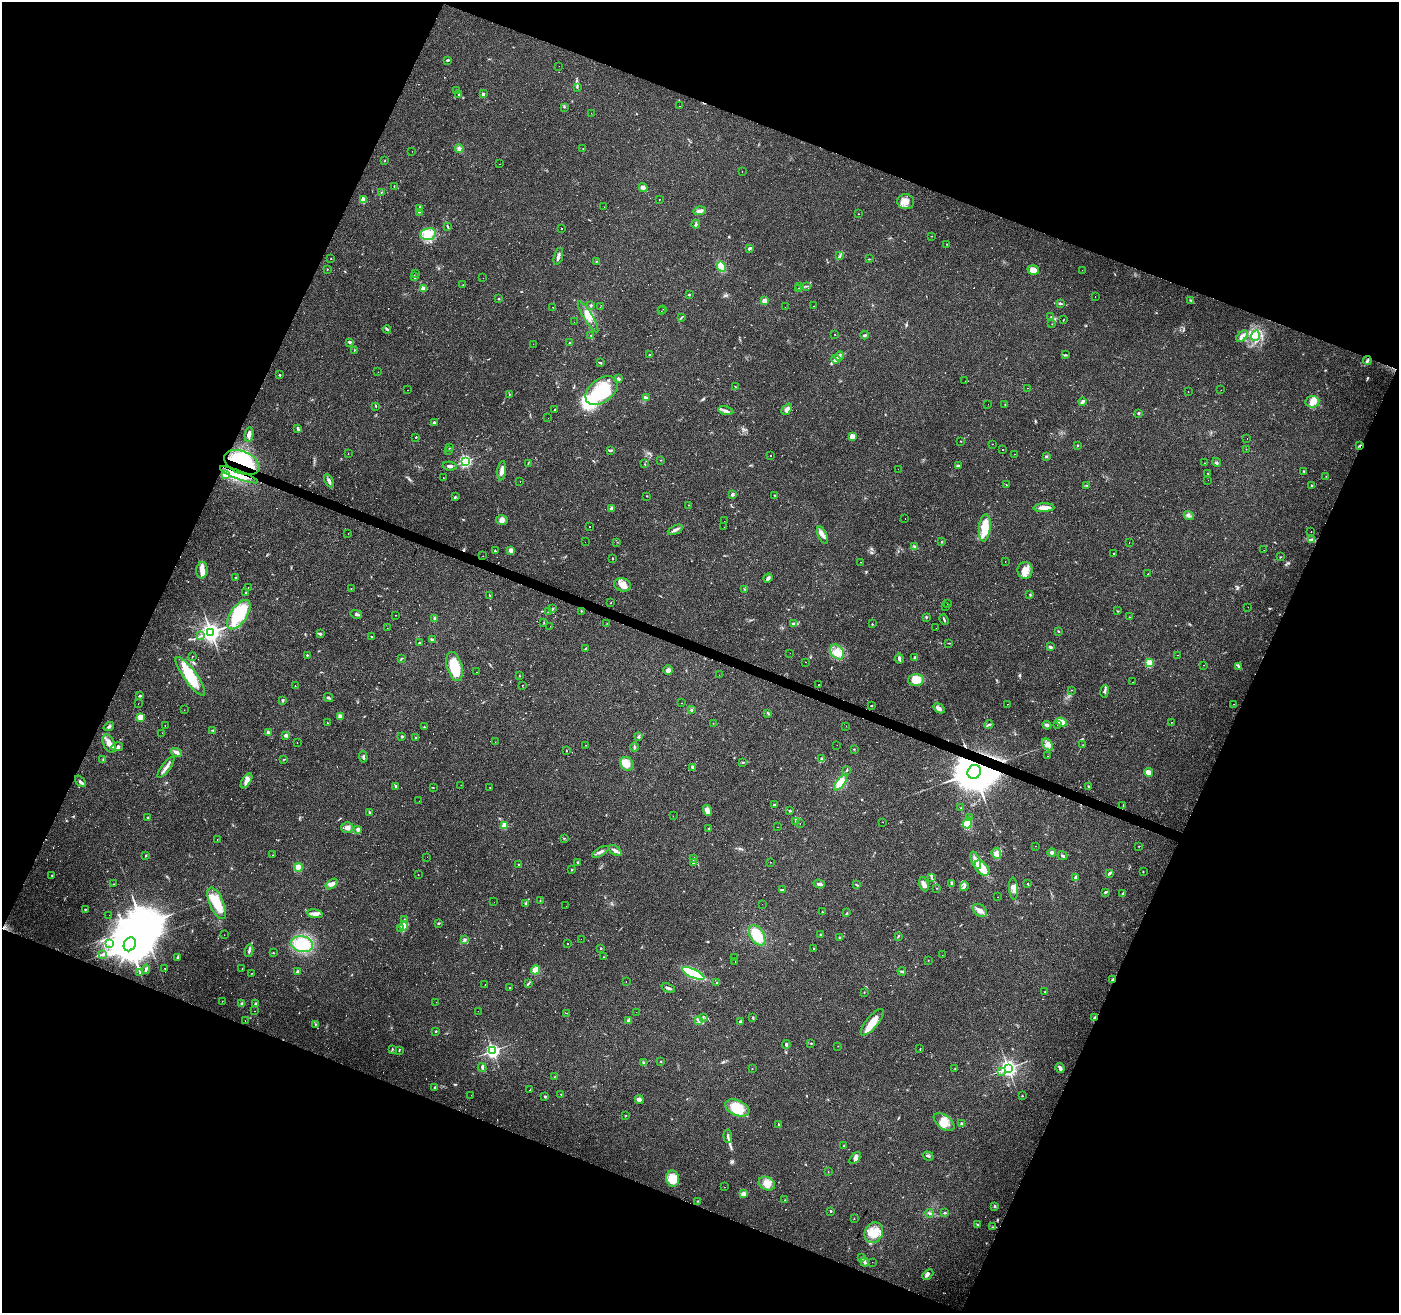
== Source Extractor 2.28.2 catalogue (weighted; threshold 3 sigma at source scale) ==
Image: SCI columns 1-5586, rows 204-5445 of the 5588 x 5714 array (HDU 1 of 3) = the unmasked area's bounding box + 8 px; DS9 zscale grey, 4 x 4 block average (1 PNG px = mean of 4 x 4 image px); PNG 1401 x 1315 px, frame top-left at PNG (2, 2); each listed source drawn as its Kron ellipse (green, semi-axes under 4 px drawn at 4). Shown black and unused: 43% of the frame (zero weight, under 2 of 3 exposures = <1% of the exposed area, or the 3 px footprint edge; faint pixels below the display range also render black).
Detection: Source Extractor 2.28.2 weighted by HDU 2 'WHT'. Background 0.0359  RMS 0.0044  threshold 0.0198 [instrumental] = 3 sigma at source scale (4.5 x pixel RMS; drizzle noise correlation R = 1.50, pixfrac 1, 0.0396/0.0396 arcsec/px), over >= 5 px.
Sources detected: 733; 3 too faint to see at this stretch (4 x 4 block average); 3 inside a brighter object's white glare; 109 cosmic-ray / hot-pixel residue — neither listed nor drawn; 7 coinciding with a brighter row at this scale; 24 inside a brighter listed object's ellipse — not listed separately; of the other 587, all 500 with FLUX_AUTO >= 0.671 (the completeness limit of this list) listed and drawn (87 fainter detections not listed), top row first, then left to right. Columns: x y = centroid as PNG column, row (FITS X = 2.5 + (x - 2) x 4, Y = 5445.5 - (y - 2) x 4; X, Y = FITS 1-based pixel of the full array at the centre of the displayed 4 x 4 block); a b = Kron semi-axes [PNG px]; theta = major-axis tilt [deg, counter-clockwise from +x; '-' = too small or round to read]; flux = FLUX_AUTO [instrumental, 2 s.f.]
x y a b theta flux
448 60 3 2 - 4.6
559 66 2 2 - 1.7
577 87 3 2 - 1.8
456 90 2 2 - 1.1
458 94 2 2 - 1.6
483 94 3 2 - 3.8
679 106 2 2 - 1
564 107 2 2 - 1.4
591 113 2 2 - 2.9
583 148 2 2 - 1.1
459 149 4 3 - 7.3
412 151 2 2 - 0.94
385 161 3 2 - 1.2
499 164 2 2 - 2.4
742 172 2 2 - 8.6
394 187 2 2 - 0.98
643 187 4 3 - 6.5
381 192 2 2 - 1.3
659 199 2 2 - 2
363 200 3 3 - 18
906 202 8 7 - 20
604 207 2 2 - 0.7
419 209 2 2 - 1.3
699 211 6 3 7 10
420 212 3 2 - 1.9
858 214 2 2 - 0.69
696 224 4 2 - 2.8
447 226 2 2 - 1.6
562 228 2 2 - 0.96
428 234 8 6 8 25
931 236 2 2 - 0.71
947 244 2 2 - 0.96
749 248 3 2 - 4.8
558 256 9 2 74 9.1
840 256 4 2 - 2.9
331 258 2 2 - 0.85
869 259 3 2 - 1.2
596 261 3 2 - 1.3
721 267 5 4 - 33
327 269 2 2 - 0.93
1033 270 6 4 -18 26
1082 270 2 2 - 0.97
416 273 2 2 - 2.6
414 277 3 2 - 3.7
483 278 2 2 - 0.76
463 285 2 2 - 0.94
806 286 2 2 - 0.81
800 287 2 2 - 1.1
798 288 2 2 - 1.4
423 289 2 2 - 42
689 295 3 2 - 1.7
1095 297 2 2 - 1.3
499 299 2 2 - 1.8
764 301 2 2 - 30
1191 301 3 2 - 2.1
1061 303 4 2 - 3.1
591 305 2 2 - 2.5
814 306 2 2 - 0.82
553 307 2 2 - 3.4
600 307 2 2 - 1.5
785 307 2 2 - 1
663 309 2 2 - 2
661 311 2 2 - 0.68
1051 316 2 2 - 1.7
588 317 18 4 -58 24
681 318 3 2 - 1.8
1063 319 3 2 - 0.92
574 322 2 2 - 1.1
1052 324 2 2 - 0.7
387 329 4 2 - 3.5
835 334 2 2 - 3
865 335 4 2 - 3.6
591 336 3 2 - 1.3
1242 336 7 3 47 11
1255 336 5 4 - 11
349 342 3 2 - 2.8
569 343 2 2 - 0.74
533 344 2 2 - 1
354 350 2 2 - 1.2
649 355 2 2 - 1.3
1065 355 4 2 - 2.8
839 356 5 2 - 5.7
836 359 4 4 - 7.1
1367 360 4 2 - 3.8
600 363 3 2 - 2.2
378 372 2 2 - 0.75
279 375 2 2 - 2.2
618 379 3 3 - 4.3
965 381 2 2 - 1.2
736 387 3 2 - 1.6
1028 388 2 2 - 2.1
407 390 2 2 - 0.77
1221 390 2 2 - 0.74
601 391 18 12 37 140
1188 391 2 2 - 3.6
509 394 2 2 - 1.2
647 398 4 2 - 2.6
1082 402 4 2 - 6.6
1312 402 7 5 8 16
988 404 2 2 - 1.2
1005 404 2 2 - 1.1
376 406 3 2 - 1.4
555 409 3 2 - 2
787 409 6 4 48 8.8
726 411 8 2 -11 6.8
1138 413 3 2 - 2.9
548 418 2 2 - 0.73
434 423 4 3 - 3.9
298 428 3 3 - 4.2
249 434 7 4 79 12
852 436 2 2 - 45
416 437 2 2 - 3.7
1247 438 2 2 - 0.92
961 441 2 2 - 0.91
992 444 2 2 - 3
1077 445 2 2 - 2
1359 446 3 2 - 2.5
449 448 2 2 - 2.1
1246 449 2 2 - 0.68
449 450 2 2 - 2.4
611 450 3 2 - 2.5
1002 450 2 2 - 1.6
348 454 2 2 - 1.6
1014 454 2 2 - 1.6
770 456 2 2 - 5.1
1046 456 2 2 - 1.8
661 460 2 2 - 0.86
465 461 2 2 - 440
1216 462 4 2 - 3.6
242 463 18 11 -23 190
528 463 3 2 - 1
1205 463 2 2 - 0.9
645 464 2 2 - 0.95
450 466 7 3 -12 6.3
958 466 4 3 - 4.1
898 469 2 2 - 14
502 471 10 3 83 15
1304 471 2 2 - 1.6
1208 473 2 2 - 1.6
225 475 3 3 - 7.7
239 475 20 3 -21 33
1326 476 2 2 - 0.72
443 478 2 2 - 2.9
1208 480 2 2 - 4.6
329 481 7 3 -64 8.1
520 481 2 2 - 0.68
1006 485 2 2 - 0.71
1087 485 2 2 - 1.1
1312 486 2 2 - 6.6
732 494 2 2 - 13
774 495 2 2 - 1
647 496 2 2 - 1.1
455 497 3 2 - 1.9
689 505 2 2 - 1.3
611 508 2 2 - 22
1044 508 10 3 3 19
1189 515 5 3 - 5.6
905 519 2 2 - 22
502 520 6 4 -14 9.3
724 521 2 2 - 1.4
589 527 2 2 - 4.1
724 527 2 2 - 2.5
985 528 14 6 84 55
675 530 8 3 26 7.5
1311 532 2 2 - 2.1
348 534 2 2 - 1.1
823 535 9 4 -65 11
1311 540 2 2 - 2.6
585 542 2 2 - 0.78
617 542 2 2 - 0.67
942 542 2 2 - 1.7
1129 542 2 2 - 3.1
915 546 3 2 - 2.3
511 550 2 2 - 25
1264 550 2 2 - 3.6
495 551 2 2 - 2.2
1114 554 2 2 - 4.2
483 556 2 2 - 14
1280 557 2 2 - 1.1
613 558 2 2 - 1.9
860 562 2 2 - 1.5
1005 562 2 2 - 1.2
202 570 8 5 87 17
1025 570 8 7 - 22
1147 574 2 2 - 1.8
235 578 2 2 - 4.9
768 578 5 3 - 6.5
622 585 9 6 -14 21
248 587 2 2 - 3.6
351 588 2 2 - 0.93
744 589 2 2 - 1
245 593 3 2 - 1.3
1030 594 3 2 - 1.5
490 595 3 2 - 1.8
610 603 2 2 - 1.1
947 603 2 2 - 0.88
946 606 2 2 - 2.3
1248 607 2 2 - 1.2
553 608 2 2 - 1.1
581 611 2 2 - 1.2
1118 611 2 2 - 1.5
548 612 2 2 - 1.5
356 614 6 2 -16 6.3
239 615 17 8 55 140
395 615 2 2 - 0.76
926 617 2 2 - 1.6
1129 617 2 2 - 0.83
435 618 2 2 - 17
944 620 5 2 - 3.4
544 622 2 2 - 1.4
607 623 2 2 - 0.79
794 624 4 2 - 7.8
872 624 2 2 - 1.6
550 626 2 2 - 1.2
387 628 2 2 - 2.2
936 628 2 2 - 1.4
1058 631 2 2 - 2.1
211 632 3 3 - 1600
320 634 3 2 - 3.4
201 636 2 2 - 1.5
371 636 2 2 - 1.3
432 640 4 2 - 3.9
420 643 3 2 - 3
949 643 2 2 - 0.7
1050 647 3 2 - 6.4
585 649 2 2 - 1.4
837 652 8 6 -54 23
790 653 2 2 - 1.9
307 655 2 2 - 3.4
1178 655 2 2 - 0.75
192 656 2 2 - 1
915 657 3 2 - 3
401 659 3 2 - 1.7
899 659 5 2 - 6.4
806 662 2 2 - 0.68
1149 663 2 2 - 110
1203 665 2 2 - 0.72
454 667 15 7 -75 80
1239 667 4 3 - 3.5
668 670 5 4 - 6.8
476 672 2 2 - 0.86
719 675 2 2 - 4.3
190 676 23 6 -54 93
519 676 2 2 - 1.3
916 680 8 6 4 35
1133 682 2 2 - 6.8
522 685 2 2 - 2.6
819 685 2 2 - 5.9
295 686 2 2 - 0.95
1071 690 2 2 - 2.2
1105 691 6 3 81 6.1
140 696 2 2 - 3.6
328 698 5 2 - 3.6
283 700 2 2 - 3.9
682 703 2 2 - 1.9
138 704 2 2 - 0.77
1007 704 2 2 - 0.86
1234 704 2 2 - 1.3
871 706 3 2 - 1.4
939 708 6 3 -31 11
184 710 2 2 - 0.89
691 710 2 2 - 1.8
768 713 3 2 - 1.6
140 717 2 2 - 82
340 717 3 2 - 16
1062 722 5 3 - 24
1171 722 2 2 - 2.1
327 723 2 2 - 0.94
713 723 2 2 - 0.9
1058 724 3 2 - 3.7
165 725 2 2 - 4.3
989 725 4 2 - 3.6
1047 725 4 3 - 7.6
846 726 2 2 - 0.83
109 727 5 2 - 5.3
424 727 3 2 - 1.5
212 730 2 2 - 1.2
268 732 3 2 - 5.8
162 733 2 2 - 1.2
286 735 4 3 - 6.3
402 736 3 2 - 2.5
416 737 2 2 - 1.5
638 737 2 2 - 1.2
495 742 2 2 - 2
297 743 2 2 - 1.4
109 744 9 5 -65 18
1047 744 7 4 -48 12
585 745 2 2 - 1
837 745 2 2 - 2
1083 745 2 2 - 1
117 747 6 3 13 5.6
634 747 4 2 - 4.3
854 749 2 2 - 0.89
566 751 2 2 - 1.2
176 752 6 3 -19 8.3
1047 756 2 2 - 2.1
363 757 5 2 - 5.5
822 758 3 2 - 3.1
103 759 2 2 - 1.6
283 759 2 2 - 1.3
743 762 3 2 - 2.3
627 764 7 6 - 19
166 767 13 3 53 13
693 768 4 3 - 4.5
847 770 3 2 - 2.5
974 772 7 6 - 14000
1148 772 4 3 - 20
80 781 7 2 -49 5.5
246 781 8 4 58 16
840 783 9 4 53 44
461 785 2 2 - 1.7
396 786 4 2 - 5
490 787 2 2 - 0.85
1088 787 2 2 - 1
433 788 2 2 - 1.3
419 801 2 2 - 1
775 804 2 2 - 1.4
1123 806 2 2 - 1.1
961 808 2 2 - 0.87
707 810 6 3 -72 16
790 811 3 2 - 2.7
370 812 2 2 - 1.9
673 816 2 2 - 0.79
148 817 2 2 - 2.8
969 818 2 2 - 2.3
796 821 2 2 - 2.1
883 822 2 2 - 1.7
800 823 2 2 - 9.5
968 823 5 3 - 62
504 825 2 2 - 100
778 827 2 2 - 0.75
347 828 6 5 - 11
709 828 2 2 - 1.5
358 829 2 2 - 29
564 838 2 2 - 1.5
217 840 2 2 - 1.8
1035 846 2 2 - 0.8
1139 846 2 2 - 1
615 850 8 3 -34 9
600 852 9 2 31 7.1
1052 852 4 3 - 6.1
996 853 5 4 - 11
273 855 2 2 - 0.71
146 856 3 2 - 2.1
1062 856 5 2 - 3.4
427 857 2 2 - 1.3
694 859 3 2 - 2.4
976 860 9 4 -70 15
578 862 4 2 - 2.5
694 862 2 2 - 1.3
771 862 2 2 - 27
519 865 3 2 - 2.6
298 867 4 3 - 15
982 868 9 6 -45 40
572 870 2 2 - 2.9
1143 872 2 2 - 1.5
1109 873 4 2 - 4.3
52 875 2 2 - 1.4
418 875 2 2 - 4.5
931 877 2 2 - 1.7
1075 878 4 3 - 3.7
951 883 4 2 - 2.9
114 884 2 2 - 0.76
332 884 7 3 35 9.8
819 884 5 3 - 7.1
924 884 7 4 -69 12
1028 884 2 2 - 1.7
856 885 3 2 - 2.2
964 886 5 2 - 4.8
936 888 2 2 - 0.89
1013 888 11 4 -84 14
782 889 4 2 - 2
1105 892 3 2 - 3.1
1122 893 3 2 - 2.6
997 897 2 2 - 7
540 900 2 2 - 0.96
494 902 2 2 - 2.1
217 903 17 7 -67 67
526 903 3 2 - 2.8
762 904 2 2 - 2.3
566 906 2 2 - 0.7
85 909 3 2 - 1.9
980 910 8 5 -40 13
822 912 3 2 - 1.2
847 913 4 2 - 2.3
315 914 8 4 -8 11
109 915 2 2 - 2.2
404 919 2 2 - 0.9
438 923 3 2 - 2.1
403 926 5 2 - 5.9
400 929 2 2 - 2.1
224 935 2 2 - 0.73
757 935 11 6 -59 74
821 935 3 3 - 3.8
898 936 3 2 - 2.1
839 938 3 2 - 2
465 939 4 2 - 4.9
581 939 2 2 - 1.5
109 944 3 2 - 2.7
130 944 7 5 65 12000
302 944 11 8 -13 110
568 944 2 2 - 1.6
601 948 2 2 - 1.5
814 949 3 2 - 1.6
249 951 6 2 79 5.6
273 953 2 2 - 1.4
103 954 2 2 - 1.4
942 955 2 2 - 0.91
178 957 3 2 - 2.6
603 957 2 2 - 1.2
734 957 2 2 - 3.5
928 960 2 2 - 1
735 962 2 2 - 1.6
165 968 2 2 - 1.1
242 968 2 2 - 0.99
146 969 5 2 - 3.7
536 970 4 4 - 23
902 971 4 2 - 4.1
297 972 3 2 - 6.2
140 973 3 2 - 2.3
252 973 3 2 - 0.82
693 973 12 4 -25 200
1113 979 3 2 - 4
626 982 2 2 - 1.9
529 983 2 2 - 1.5
717 983 2 2 - 1.8
485 985 2 2 - 2.7
509 987 2 2 - 0.81
668 988 7 2 -22 6.7
864 992 2 2 - 1.2
1045 992 2 2 - 2.3
222 1001 2 2 - 0.84
436 1002 2 2 - 0.91
255 1003 2 2 - 2.7
242 1004 3 2 - 6.1
254 1011 2 2 - 1.9
478 1011 2 2 - 1.9
636 1012 2 2 - 1
567 1013 2 2 - 0.73
703 1018 2 2 - 0.89
753 1018 3 2 - 2.9
1095 1018 3 2 - 4.9
629 1020 4 2 - 8.9
699 1020 3 2 - 3.2
245 1021 2 2 - 0.77
740 1022 3 2 - 4.3
872 1022 16 6 50 44
315 1024 3 2 - 1.7
436 1031 3 2 - 1.7
811 1043 3 2 - 1.8
786 1045 4 2 - 4.5
838 1046 2 2 - 0.69
392 1049 3 2 - 2.4
920 1049 2 2 - 1.5
399 1050 3 2 - 1.5
493 1051 2 2 - 700
643 1062 3 2 - 2.3
661 1062 2 2 - 3.7
482 1067 4 2 - 4.4
955 1068 2 2 - 0.91
1008 1068 3 3 - 950
1060 1068 5 3 - 8.7
752 1069 2 2 - 0.98
1001 1072 2 2 - 1.6
555 1076 2 2 - 0.82
435 1087 3 2 - 2.6
530 1090 2 2 - 3.8
561 1094 2 2 - 1.1
471 1095 2 2 - 2
1022 1096 2 2 - 1.5
545 1097 3 2 - 2.2
639 1099 4 3 - 7.7
737 1108 13 7 -23 65
626 1115 2 2 - 0.98
944 1122 12 6 -37 28
961 1124 2 2 - 10
779 1125 3 2 - 1.5
728 1136 6 2 -84 4.7
843 1146 4 2 - 1.6
928 1156 5 2 - 3.8
855 1158 7 4 48 9.9
828 1172 2 2 - 0.69
673 1178 8 6 -83 38
767 1184 8 6 -28 20
724 1187 2 2 - 1.1
744 1194 3 3 - 12
785 1200 2 2 - 1
698 1201 3 2 - 1.5
994 1206 2 2 - 8.7
831 1211 2 2 - 5.5
930 1213 4 2 - 2.9
945 1213 2 2 - 2.5
854 1219 2 2 - 0.72
977 1225 2 2 - 1.2
993 1227 4 2 - 2.2
874 1233 10 9 - 40
862 1258 2 2 - 1.7
864 1262 4 2 - 6.4
872 1262 2 2 - 1.6
928 1274 6 3 44 5.8
Overlapping masked pixels (flux is a lower limit): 7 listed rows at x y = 1359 446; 242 463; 239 475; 974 772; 130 944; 1113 979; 1095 1018
Diffuse or blended objects may show on this block-average render without a row.